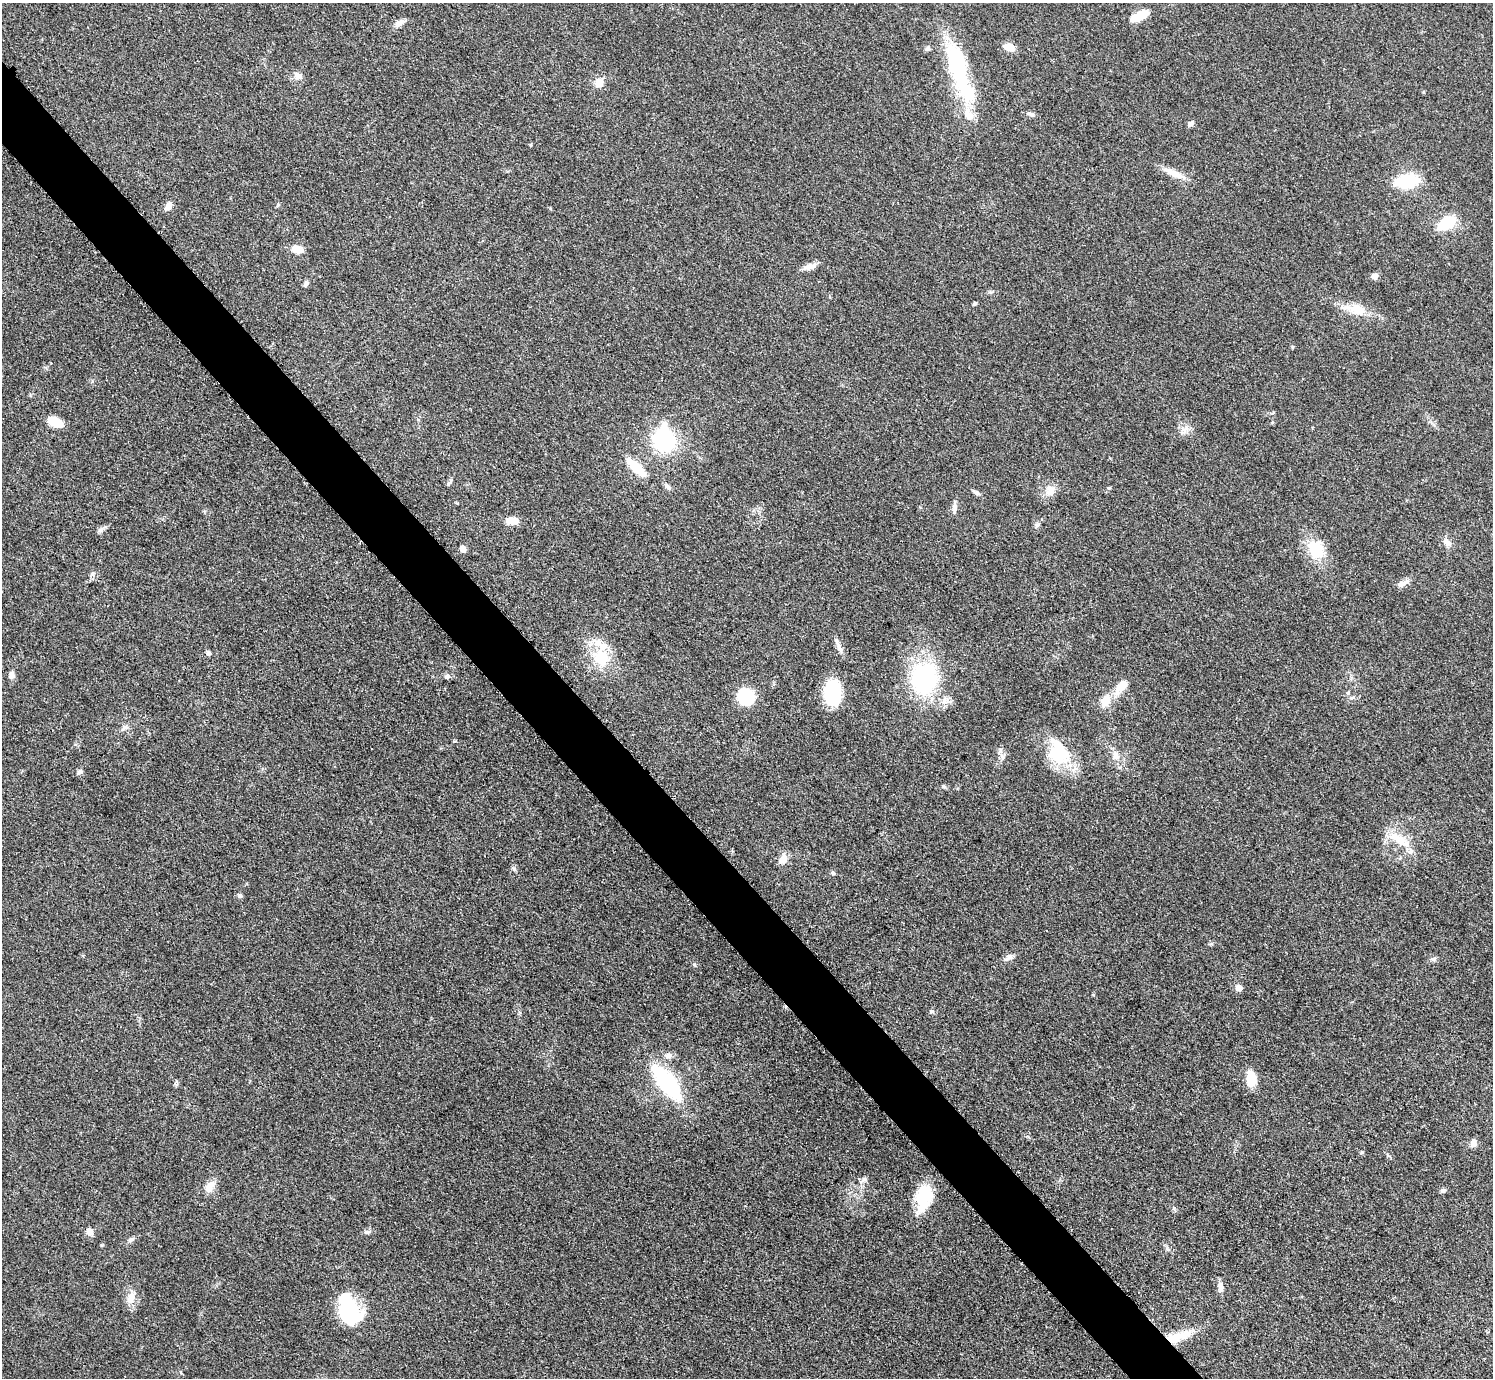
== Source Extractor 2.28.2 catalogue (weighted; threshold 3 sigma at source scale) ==
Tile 11 of 4 x 4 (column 3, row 3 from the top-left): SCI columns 2990-4480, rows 1687-3062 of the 5984 x 5981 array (HDU 1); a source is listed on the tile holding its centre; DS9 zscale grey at full resolution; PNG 1495 x 1380 px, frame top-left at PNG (2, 3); no overlay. Shown black and unused: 5% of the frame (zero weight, under 3 of 5 exposures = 1% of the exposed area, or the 3 px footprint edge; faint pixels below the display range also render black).
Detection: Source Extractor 2.28.2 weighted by HDU 2 'WHT'; one run over the whole footprint, this tile lists its part. Background 0.0959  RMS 0.0067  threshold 0.0301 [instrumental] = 3 sigma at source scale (4.5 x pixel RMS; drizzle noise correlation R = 1.50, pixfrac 1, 0.05/0.05 arcsec/px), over >= 5 px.
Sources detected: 87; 2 inside a brighter object's white glare — not listed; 5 inside a brighter listed object's ellipse — not listed separately; the other 80 listed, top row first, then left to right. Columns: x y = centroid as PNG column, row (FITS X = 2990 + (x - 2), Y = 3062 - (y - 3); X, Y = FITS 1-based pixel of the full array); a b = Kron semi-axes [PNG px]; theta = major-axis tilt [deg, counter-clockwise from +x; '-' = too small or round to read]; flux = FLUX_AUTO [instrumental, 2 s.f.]
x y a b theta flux
1140 16 21 9 26 12
399 23 14 7 32 3.4
1009 47 12 8 -18 6.9
928 48 8 5 16 1.5
957 64 62 25 -74 64
298 76 12 8 -35 3.9
599 82 11 10 - 5.6
1031 114 11 5 -22 2.1
1190 124 7 5 34 2.6
531 145 5 3 - 0.61
1174 173 34 7 -24 8.4
1407 181 19 11 7 38
278 205 6 4 48 0.82
168 207 9 7 55 5
550 208 5 3 - 0.56
1446 223 16 10 34 26
297 249 12 8 -13 7.8
809 267 18 7 16 4.4
1375 276 7 6 - 3.9
306 284 9 5 66 1.7
974 304 5 4 - 1.1
1357 310 22 14 -18 14
55 422 18 10 -23 9.9
1272 422 5 3 - 0.69
1185 430 12 7 49 3.9
664 440 20 17 -86 68
637 468 28 9 -43 18
449 483 10 4 45 1.3
667 486 11 6 -51 2.4
1050 491 15 12 55 6.8
976 493 12 5 -26 1.9
954 508 13 6 89 2.8
513 520 13 8 3 8.2
1037 525 7 4 18 1.2
100 530 7 6 - 1.8
1447 542 13 7 -52 3.7
463 549 8 6 -56 2.6
1316 550 25 20 -73 21
93 574 8 6 55 2
1403 583 16 7 27 3.7
839 646 21 5 -66 3.5
208 653 6 5 - 1.8
601 657 26 21 -43 25
12 675 10 7 84 3.1
447 677 7 6 - 2
924 678 38 31 80 78
1122 686 20 11 48 8.9
832 692 24 16 -88 40
746 696 13 12 - 36
1352 697 8 4 10 1.4
1105 701 17 12 64 9.4
125 727 10 6 27 2.5
1059 752 35 24 -65 34
1116 756 12 8 -64 5.1
1002 757 9 8 - 3
80 772 7 6 - 1.9
1399 839 35 11 -31 14
783 859 14 10 60 5.5
833 873 6 5 - 1.3
240 896 6 6 - 1.4
1008 958 16 6 35 3.1
1433 959 9 4 10 1.5
694 965 6 4 -46 0.87
1239 988 5 5 - 7.8
932 1011 7 5 -1 1.3
668 1056 10 8 11 3
1252 1079 16 12 -89 11
667 1084 27 10 -53 120
1474 1143 9 7 75 4
865 1179 7 4 90 1.4
209 1187 18 10 58 6.7
1443 1190 8 5 28 1.6
924 1197 26 14 77 33
89 1232 9 7 -64 4
367 1232 8 5 0 1.6
131 1239 9 6 32 2
1221 1287 14 7 -85 3.4
131 1298 17 10 67 6.9
349 1311 28 22 -42 44
1178 1336 27 10 -2 12
Unlisted compact peaks at least as high as the median listed source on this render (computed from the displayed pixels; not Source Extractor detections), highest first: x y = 514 869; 1362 1152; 943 786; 1167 1249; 454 741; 1109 488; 1174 1208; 1211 944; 1093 995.